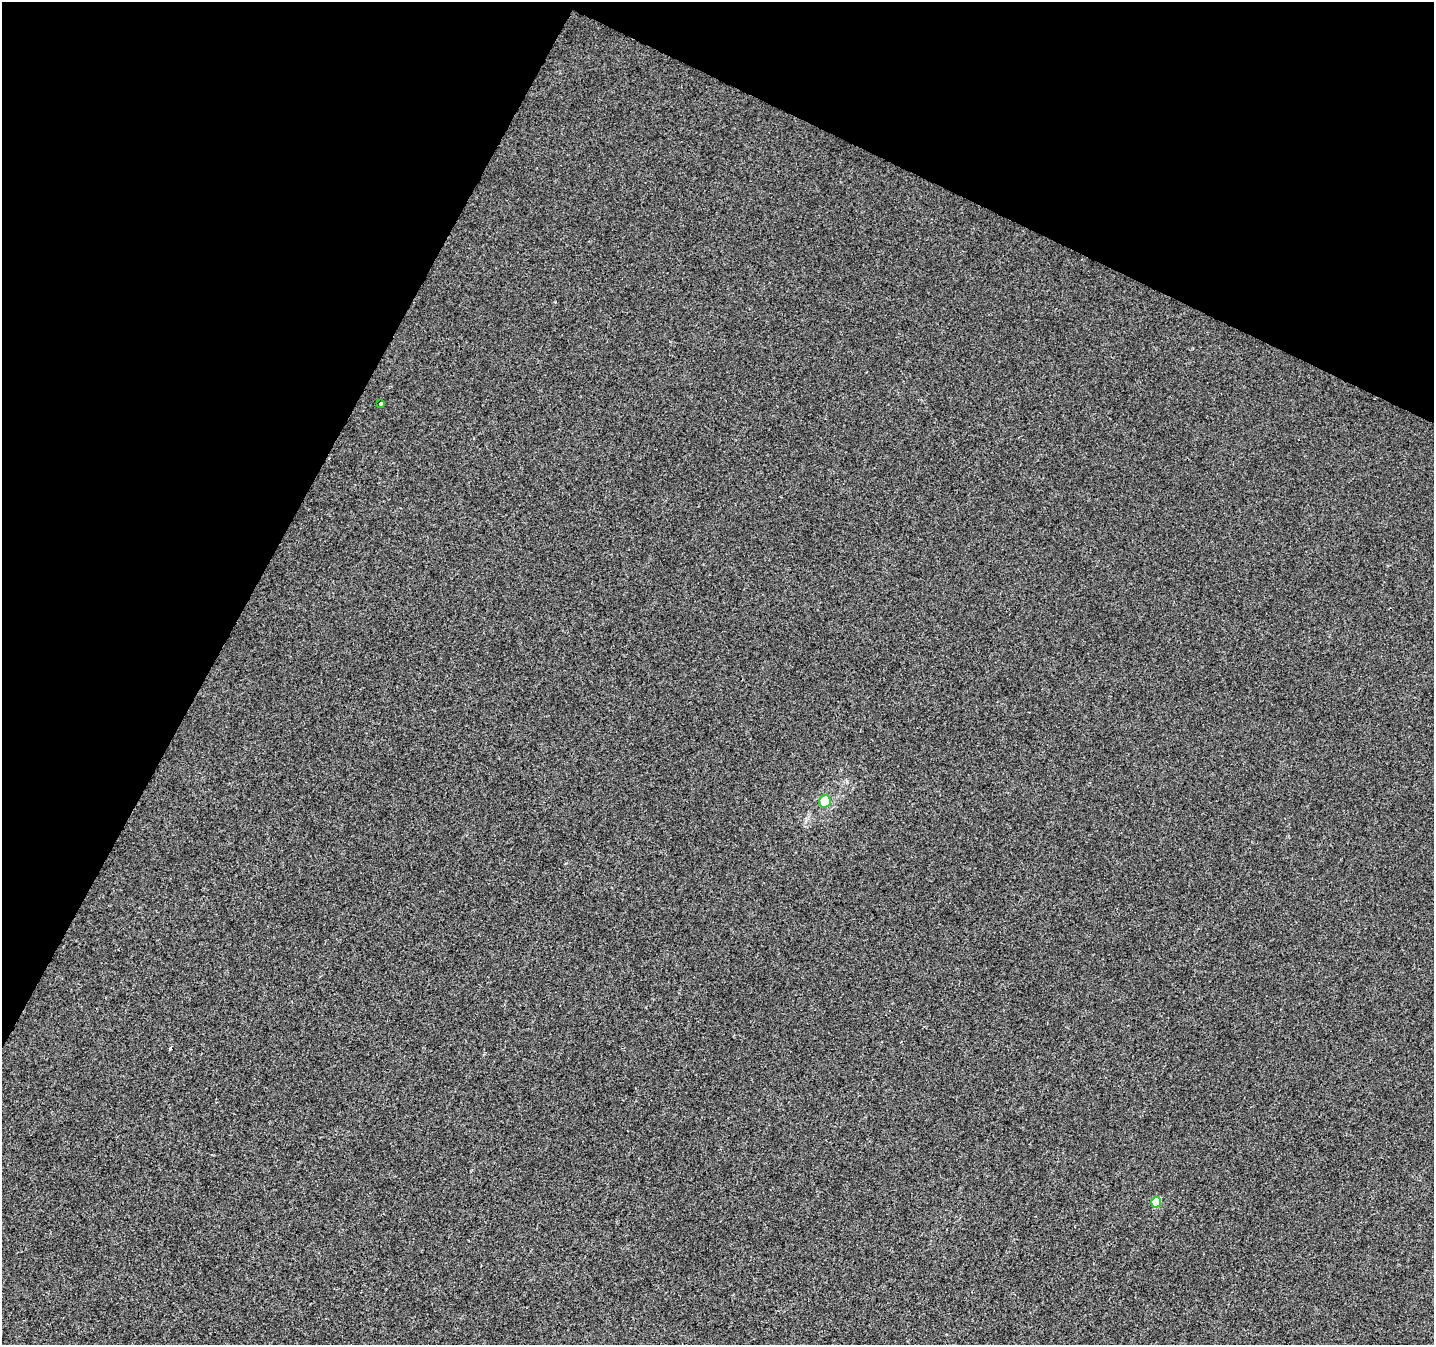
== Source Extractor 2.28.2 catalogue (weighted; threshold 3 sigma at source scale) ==
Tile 2 of 4 x 4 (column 2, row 1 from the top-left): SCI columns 1442-2873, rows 4297-5639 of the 5738 x 5840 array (HDU 1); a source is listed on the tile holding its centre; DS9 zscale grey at full resolution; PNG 1436 x 1347 px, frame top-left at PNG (2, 2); each listed source drawn as its Kron ellipse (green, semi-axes under 4 px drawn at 4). Shown black and unused: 25% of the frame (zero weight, under 3 of 4 exposures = <1% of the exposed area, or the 3 px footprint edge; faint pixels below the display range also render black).
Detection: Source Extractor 2.28.2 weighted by HDU 2 'WHT'; one run over the whole footprint, this tile lists its part. Background 0.0058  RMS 0.0033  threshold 0.0147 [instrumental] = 3 sigma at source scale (4.5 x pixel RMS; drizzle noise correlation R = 1.50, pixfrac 1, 0.0396/0.0396 arcsec/px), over >= 5 px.
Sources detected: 4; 1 cosmic-ray / hot-pixel residue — neither listed nor drawn; the other 3 listed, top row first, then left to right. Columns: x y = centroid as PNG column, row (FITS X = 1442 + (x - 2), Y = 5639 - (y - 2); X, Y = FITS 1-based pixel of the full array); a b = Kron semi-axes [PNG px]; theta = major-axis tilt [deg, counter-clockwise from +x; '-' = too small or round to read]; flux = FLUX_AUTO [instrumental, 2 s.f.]
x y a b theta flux
381 404 4 3 - 1.1
825 801 6 6 - 8.8
1156 1202 5 5 - 9.3